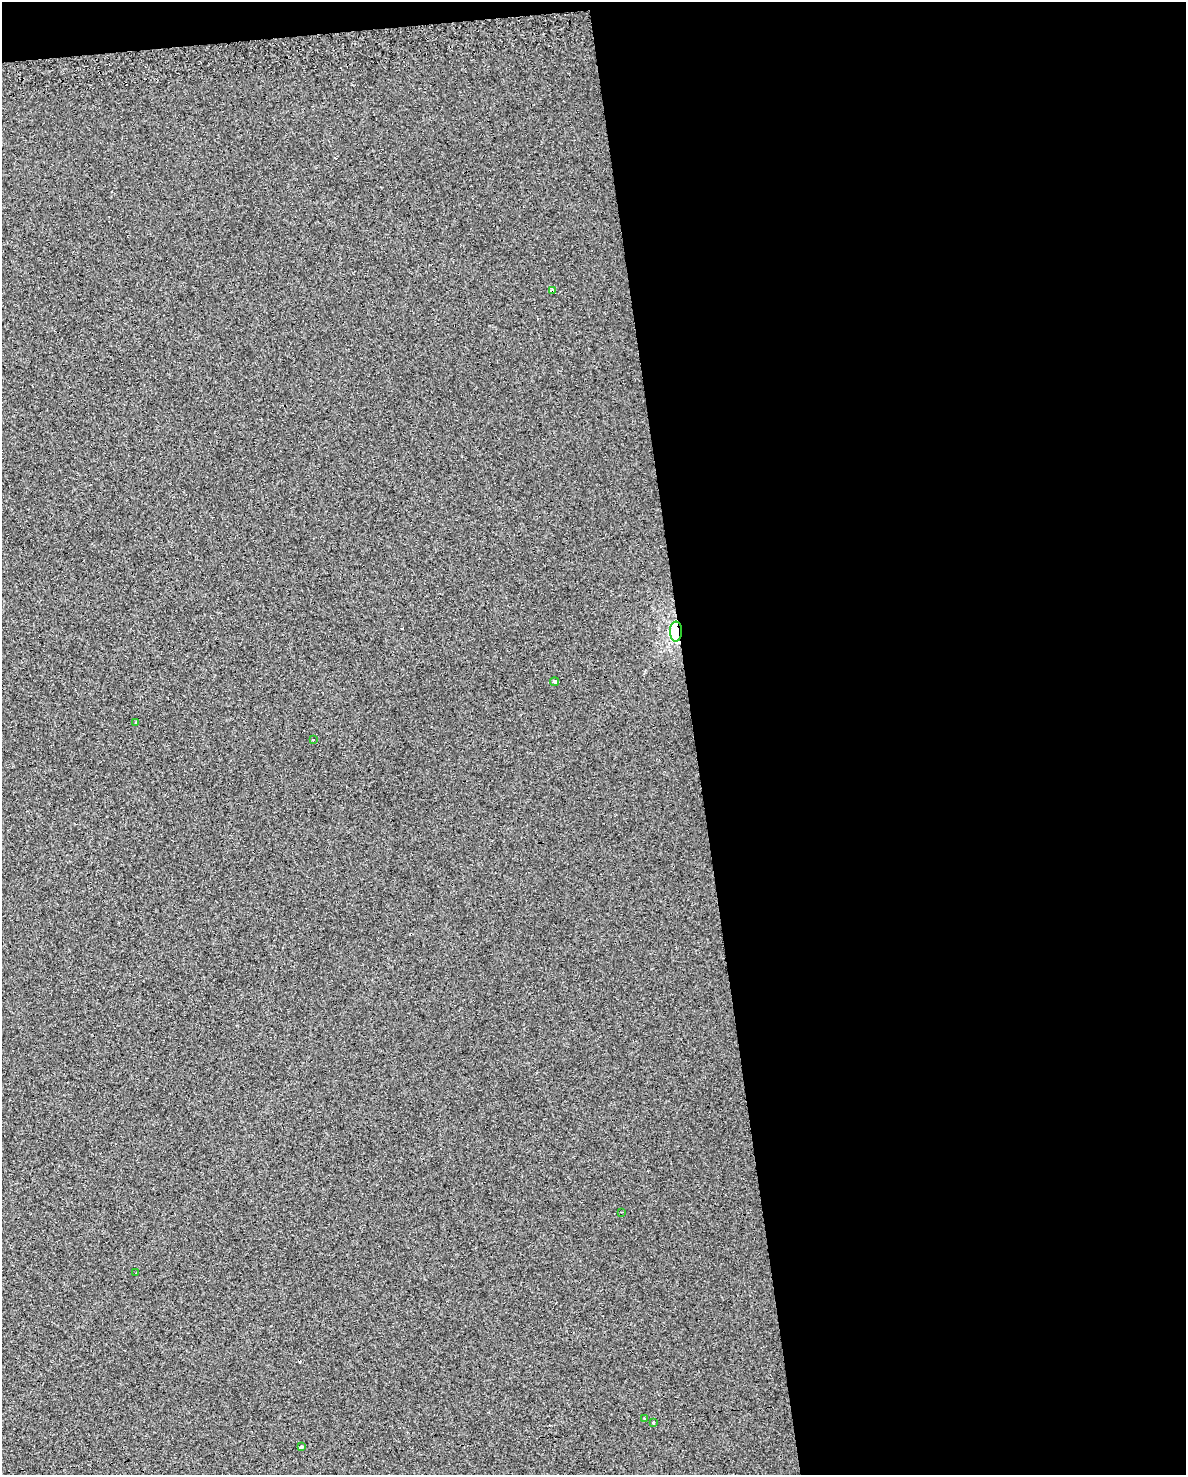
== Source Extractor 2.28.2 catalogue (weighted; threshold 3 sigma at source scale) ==
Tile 4 of 4 x 3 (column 4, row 1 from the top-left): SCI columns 3551-4734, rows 3044-4516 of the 4772 x 4534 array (HDU 1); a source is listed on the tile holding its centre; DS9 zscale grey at full resolution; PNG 1188 x 1477 px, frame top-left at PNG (2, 2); each listed source drawn as its Kron ellipse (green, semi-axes under 4 px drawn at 4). Shown black and unused: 43% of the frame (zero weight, under 2 of 3 exposures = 3% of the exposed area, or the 3 px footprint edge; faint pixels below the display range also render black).
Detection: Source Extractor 2.28.2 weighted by HDU 2 'WHT'; one run over the whole footprint, this tile lists its part. Background 0.00241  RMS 0.012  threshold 0.054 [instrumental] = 3 sigma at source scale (4.5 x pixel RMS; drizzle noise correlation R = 1.50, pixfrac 1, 0.0396/0.0396 arcsec/px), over >= 5 px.
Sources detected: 13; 3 cosmic-ray / hot-pixel residue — neither listed nor drawn; the other 10 listed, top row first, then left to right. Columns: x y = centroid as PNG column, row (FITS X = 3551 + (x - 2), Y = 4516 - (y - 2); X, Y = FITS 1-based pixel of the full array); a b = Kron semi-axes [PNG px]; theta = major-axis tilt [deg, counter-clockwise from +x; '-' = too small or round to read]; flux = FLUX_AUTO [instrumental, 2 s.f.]
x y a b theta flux
552 290 4 3 - 19
676 631 10 6 89 100
554 682 4 3 - 25
136 723 3 3 - 11
313 740 3 3 - 6.1
622 1212 3 2 - 2.1
136 1273 3 3 - 7
645 1418 3 2 - 5.1
653 1423 3 3 - 3
301 1447 4 3 - 11
Overlapping masked pixels (flux is a lower limit): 2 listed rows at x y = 552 290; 676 631